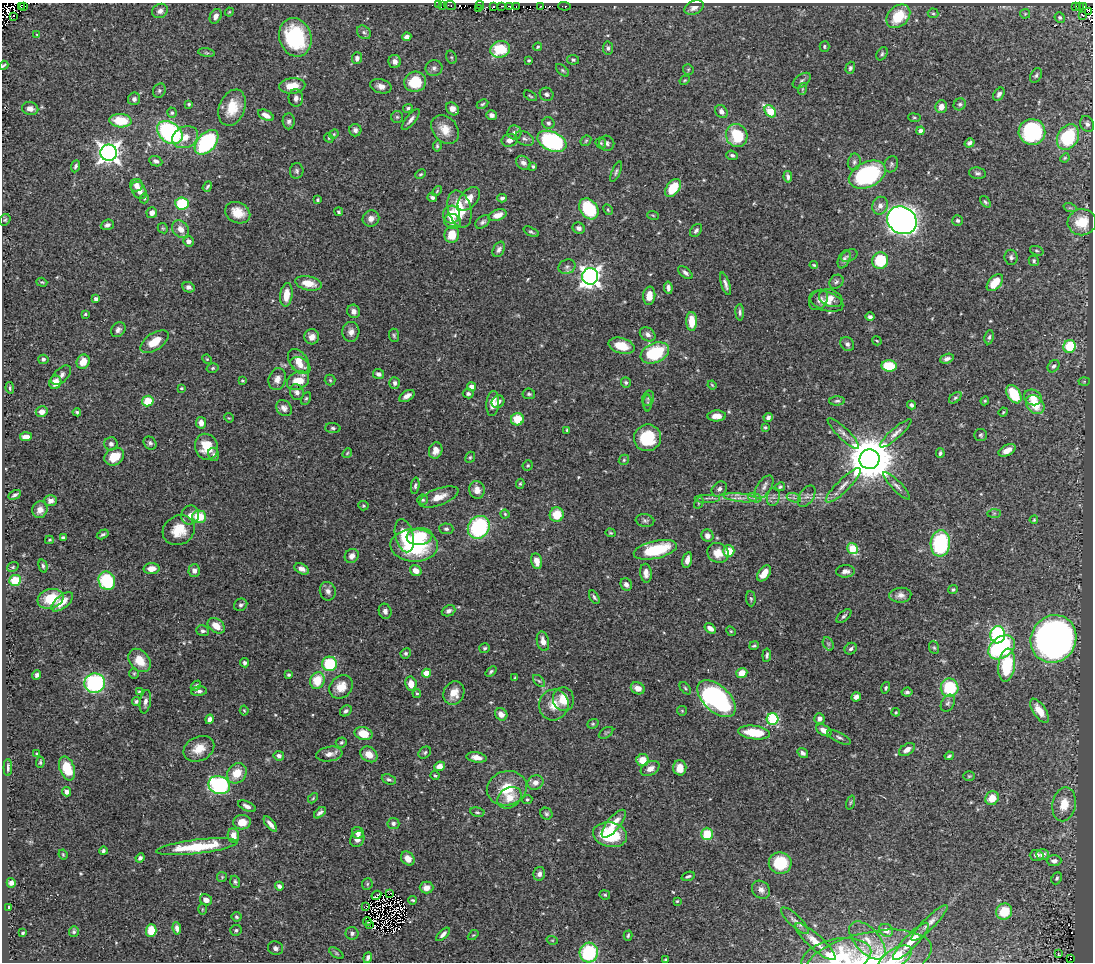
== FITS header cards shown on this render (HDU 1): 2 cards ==
NAXIS1  =                 1091
NAXIS2  =                  960

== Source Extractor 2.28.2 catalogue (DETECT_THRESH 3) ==
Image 1091 x 960 px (HDU 1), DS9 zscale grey, 1 PNG px = 1 image px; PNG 1095 x 964 px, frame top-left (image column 1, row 960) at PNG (2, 3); each listed source drawn as its Kron ellipse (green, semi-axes under 4 px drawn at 4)
Background 0.415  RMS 0.016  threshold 0.0485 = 3 sigma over >= 5 px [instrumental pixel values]
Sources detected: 551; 11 with non-positive FLUX_AUTO (blend fragments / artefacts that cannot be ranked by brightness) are neither listed nor drawn; of the other 540, the 500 brightest by FLUX_AUTO listed and drawn (40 fainter detections omitted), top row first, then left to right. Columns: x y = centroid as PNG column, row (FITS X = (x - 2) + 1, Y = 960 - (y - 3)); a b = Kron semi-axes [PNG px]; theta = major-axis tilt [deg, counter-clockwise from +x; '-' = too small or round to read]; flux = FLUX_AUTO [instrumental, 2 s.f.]
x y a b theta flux
438 5 3 2 - 2.3
443 5 3 2 - 3.2
450 5 6 3 -10 3.2
480 5 4 3 - 6.5
21 6 3 2 - 20
24 6 3 2 - 20
493 6 3 2 - 4.5
502 6 2 2 - 1.8
510 6 4 3 - 23
541 6 3 2 - 5.2
564 6 6 3 -4 6.7
1083 6 3 2 - 8.1
517 7 4 2 - 4.4
694 7 10 6 25 6.5
1075 7 3 3 - 10
1080 7 4 2 - 3.3
478 9 3 2 - 2.8
160 11 8 7 - 4.6
229 12 4 4 - 1.2
1088 12 2 2 - 21
933 13 5 5 - 1.6
1025 14 5 5 - 1.3
1083 15 3 3 - 9.1
14 16 2 2 - 8.6
216 16 8 5 63 5
898 16 13 10 45 35
1060 18 5 5 - 1.7
364 32 7 6 - 2.8
37 35 4 4 - 1.2
295 37 19 16 -72 95
407 37 5 4 - 4.1
824 46 5 5 - 1.6
538 47 4 3 - 1.5
608 48 6 5 - 2.5
500 49 10 8 20 49
206 53 8 4 -9 1.9
882 54 7 5 58 2
451 57 7 5 -72 1.5
357 58 6 5 - 4.1
529 60 4 3 - 1.3
573 60 6 5 - 2.1
395 61 6 6 - 4.8
4 65 5 2 - 1.5
434 68 8 8 - 3.6
850 68 6 4 72 2.3
562 70 8 4 -43 1.9
688 70 5 5 - 1.4
1036 75 8 5 62 2.5
685 80 5 3 - 1.1
802 81 10 6 37 2.9
415 82 11 10 - 35
292 86 13 7 5 17
381 86 11 7 -15 6.5
802 89 6 4 72 1.4
159 91 7 6 - 2.3
547 94 7 6 - 3
999 94 7 5 55 3.9
530 96 7 3 -33 1.4
296 98 8 7 - 4.8
134 99 6 6 - 3.9
189 104 3 3 - 1.3
482 104 6 4 27 1.7
960 104 6 5 - 2.4
941 107 6 5 - 7.3
232 108 19 12 68 26
408 108 5 4 - 2.2
30 109 8 6 -13 6.7
452 109 7 5 -47 6.2
770 111 7 5 -48 57
721 112 7 5 -54 5.3
172 113 5 5 - 1.8
266 115 8 5 -27 7.1
492 115 5 4 - 4.1
397 117 6 6 - 2.1
914 118 6 3 -8 1.2
411 120 13 4 51 4.6
120 121 11 6 -4 36
289 121 8 6 -89 3.4
548 123 6 5 - 2.6
1087 124 8 6 -66 4.1
445 129 16 12 -51 16
355 130 6 6 - 3.7
920 131 4 4 - 6.5
170 132 14 10 -37 160
514 132 7 7 - 4.8
1032 132 13 13 - 120
334 134 5 4 - 1.3
737 136 12 10 -69 44
185 137 13 10 25 14
1068 137 13 10 59 76
329 138 5 4 - 1.3
524 138 10 6 -25 3.8
509 140 8 6 13 6.7
552 141 15 9 -24 130
586 141 6 4 45 1.5
207 142 14 9 48 120
601 143 6 4 -46 1.8
607 143 7 7 - 3.3
970 143 5 4 - 3.1
437 146 6 4 82 1.8
109 153 8 8 - 710
732 155 6 4 -21 2.9
1065 158 5 4 - 1.3
156 161 7 5 -25 3.6
854 162 8 6 79 3.2
523 163 8 6 -37 4.4
891 164 8 6 68 2.7
76 166 6 4 68 2.2
533 166 4 3 - 1.6
297 171 8 6 82 2.8
616 172 11 4 68 2.5
977 173 8 5 -10 2.8
420 174 6 4 26 1.5
867 175 19 12 25 140
788 177 6 3 -81 2.9
136 185 6 6 - 6.1
207 187 5 3 - 1.7
673 188 10 6 54 32
139 190 9 6 -56 8.6
437 191 6 3 46 1.2
432 197 5 4 - 3
144 198 5 4 - 1.4
502 198 4 4 - 2.6
469 199 14 8 49 11
317 200 4 3 - 1.6
985 202 6 4 -51 1.9
182 204 7 6 - 51
880 206 9 7 69 6.8
1070 208 7 4 -18 1.7
460 209 19 11 -74 32
589 209 11 8 -52 57
608 210 6 4 -63 1.4
339 212 4 3 - 1.7
152 213 5 5 - 6.3
238 213 13 10 -25 18
451 214 9 8 - 20
498 215 9 5 19 9.7
653 215 6 3 -20 1.1
371 219 8 8 - 5.4
5 220 6 5 - 1.6
902 220 15 13 -33 820
958 220 5 5 - 2.6
452 221 8 7 - 9.9
483 222 8 5 39 2.9
1082 222 14 13 - 28
107 225 7 5 19 3.2
163 228 5 4 - 1.5
579 228 6 5 - 4
180 229 9 7 -50 8.8
696 230 7 5 51 2.8
531 232 8 4 -26 2.1
452 235 8 7 - 22
188 241 5 5 - 6.9
499 249 8 5 61 3.5
1037 251 7 4 -18 1.8
849 256 9 5 25 2.4
1011 257 7 6 - 3.4
844 259 9 5 66 3.8
880 261 8 8 - 49
1034 261 5 5 - 2.1
814 265 4 3 - 1.2
567 267 8 7 - 3.8
685 273 8 4 -40 3.7
590 276 8 8 - 590
42 282 6 4 -19 1.3
836 282 7 6 - 2.9
308 283 13 7 -12 15
995 283 10 6 48 19
725 284 12 4 -71 4.2
188 287 6 5 - 3.6
668 288 6 4 -81 3.9
286 295 12 6 84 16
649 296 9 6 85 11
831 298 12 8 -21 8
96 299 4 4 - 5.1
819 300 11 8 51 4.4
826 301 17 9 -18 10
354 311 7 6 - 4.6
740 312 8 4 -87 2.6
85 314 4 3 - 1.3
870 317 5 4 - 2.6
692 321 9 5 -89 21
118 330 8 6 47 3.9
351 332 10 8 86 6.1
648 334 8 6 -36 4.8
394 335 6 5 - 1.9
312 337 7 7 - 7
989 337 7 4 80 2.4
877 341 5 2 - 1.2
155 342 16 8 34 20
847 344 7 6 - 3.4
621 346 13 7 -15 20
1070 346 6 6 - 43
655 353 15 9 23 72
43 359 5 4 - 2.3
207 359 5 4 - 1.1
947 359 7 4 19 4
298 361 13 8 -54 14
83 362 7 6 - 15
300 365 11 7 -32 7.2
889 366 7 6 - 37
1053 366 7 5 53 3.1
213 368 6 4 16 1.8
378 374 6 5 - 3.7
61 375 12 6 43 4.9
277 379 11 8 71 7.4
330 380 5 5 - 1.7
242 381 4 3 - 1.1
298 381 12 8 30 20
1084 381 5 3 - 1.1
55 382 7 6 - 14
626 382 5 5 - 1.9
395 383 6 5 - 3.5
712 385 4 3 - 1.2
472 387 4 4 - 13
10 388 6 4 -83 1.8
181 388 3 3 - 1.4
297 392 8 6 -67 4.5
468 394 5 4 - 2.9
529 394 6 5 - 2.2
1014 394 10 6 -58 40
407 396 8 5 32 6.3
1033 397 9 7 -23 12
306 398 7 4 62 1.7
648 398 8 6 69 2.6
955 398 7 4 40 1.9
148 401 5 5 - 27
837 401 8 4 1 2.1
985 401 4 4 - 1.4
498 402 7 6 - 5.3
493 403 12 6 85 9.4
647 403 8 4 89 1.9
912 405 4 3 - 3.1
1035 405 10 8 -49 26
284 408 9 7 -51 5.3
42 412 6 5 - 8.9
77 412 4 3 - 1.9
1003 412 5 4 - 1.1
717 416 9 5 2 9.9
768 417 5 4 - 3.5
229 418 5 4 - 1.1
517 419 6 6 - 23
201 423 6 5 - 6.8
765 427 3 3 - 1.4
333 428 8 5 -4 2.7
567 430 3 3 - 1.4
843 433 21 5 -45 5.9
896 433 20 5 42 6.1
981 435 6 6 - 2.1
26 437 6 4 4 9
648 438 14 13 - 48
150 443 7 6 - 2.8
111 444 6 6 - 4.3
206 447 13 11 -75 22
436 450 8 6 72 7.5
1007 450 9 5 27 9.4
347 453 5 4 - 1.3
940 453 5 3 - 2.1
214 454 7 5 -74 2.5
114 457 10 8 31 24
470 457 6 4 67 1.6
870 459 10 9 - 4900
624 460 5 4 - 1.6
528 466 5 5 - 1.8
520 484 5 4 - 1.5
843 485 24 6 45 10
415 486 8 4 82 2.4
897 486 18 5 -46 4.8
764 487 13 7 55 5.7
780 487 5 4 - 1.9
719 489 8 6 43 4
477 490 9 7 -75 7.5
15 495 7 3 28 2.7
807 496 12 7 58 5
439 497 21 8 20 14
773 497 9 6 78 4
707 498 13 2 0 2.6
740 498 16 3 -6 6.6
755 498 7 4 -17 3
794 498 7 4 -19 2.9
423 500 5 5 - 1.9
50 501 6 5 - 4.9
699 503 6 4 61 1.4
363 506 5 4 - 1.6
40 510 8 7 - 8.3
994 513 7 4 1 2.1
505 514 4 4 - 1.2
190 515 9 9 - 8.2
557 515 7 7 - 22
199 517 7 6 - 33
645 520 9 6 -9 2.9
1034 520 4 3 - 1.1
479 527 12 10 54 110
446 529 7 5 -5 2.6
179 530 16 14 31 24
610 533 5 4 - 1.2
103 534 6 3 30 2.3
404 536 17 9 -76 27
707 536 6 6 - 5.7
419 537 13 8 6 41
63 538 4 4 - 2.9
49 540 4 3 - 1.2
940 543 13 9 84 110
414 545 24 16 -1 97
852 549 5 5 - 57
655 550 22 9 13 60
729 551 6 5 - 21
718 553 11 9 -27 15
352 556 7 6 - 5.7
687 560 8 4 78 6.3
537 561 8 5 -78 9.4
43 566 7 4 -75 2.3
13 567 6 4 22 1.5
151 569 8 5 2 9.6
302 569 8 5 -29 4.9
194 570 6 6 - 5.3
416 571 6 5 - 9.6
845 571 9 6 4 5.4
646 573 9 5 -85 5.5
764 573 9 5 53 12
15 580 6 5 - 28
107 581 9 8 - 70
626 584 6 5 - 4.4
953 589 5 4 - 1.9
328 591 9 8 - 4.8
900 595 11 7 6 5.7
594 597 7 4 -60 2.3
51 599 13 9 18 34
751 599 7 5 -86 1.8
62 602 13 6 39 14
241 605 7 6 - 2.8
385 611 7 6 - 4.2
449 611 7 5 22 3.9
844 616 9 4 41 2.5
216 626 9 6 -38 12
710 628 6 4 -34 6.5
203 631 6 5 - 2.4
731 631 5 4 - 1.2
998 635 8 7 - 120
1053 639 24 22 60 770
543 641 10 6 -77 7.9
828 644 7 5 -59 2.1
754 646 5 3 - 1.6
1002 647 14 10 38 140
485 648 5 5 - 1.9
934 648 6 5 - 1.6
851 649 6 5 - 2.7
406 653 5 5 - 1.9
767 655 7 4 84 2.2
139 660 13 9 -50 20
245 663 4 4 - 2.9
329 664 7 7 - 65
1007 665 16 8 83 59
491 671 6 4 39 1.9
134 673 5 5 - 1.4
427 673 4 4 - 20
742 673 5 5 - 15
37 675 5 4 - 3.1
289 675 4 3 - 1.6
515 678 4 3 - 1.1
317 680 8 7 - 26
539 681 7 4 -44 2.3
95 683 10 10 - 130
411 684 7 5 -81 11
196 686 6 4 48 2.2
341 687 13 10 47 15
638 688 7 5 -24 10
685 688 7 4 -49 1.7
886 688 6 4 75 1.8
950 688 9 9 - 55
199 691 8 5 4 3.3
139 692 4 3 - 1.1
907 692 5 4 - 2.5
417 693 4 4 - 1.6
454 693 12 10 64 13
856 697 5 4 - 5.3
563 699 12 10 -78 19
717 699 23 13 -43 210
136 701 4 4 - 2.2
145 702 12 5 80 4.9
948 703 9 6 60 3
554 705 15 15 - 17
244 710 5 4 - 1.3
346 711 6 5 - 2.8
682 711 5 4 - 1.2
1039 711 14 6 -56 17
896 712 4 4 - 1.1
501 714 6 5 - 6.5
819 718 5 5 - 4.9
209 719 5 4 - 4
773 719 6 5 - 110
593 724 6 4 21 1.6
824 730 8 5 -28 7.4
754 732 16 6 -7 40
606 733 8 5 33 1.7
364 734 9 6 -14 23
839 737 13 5 -25 3.2
341 742 6 5 - 1.8
199 749 16 12 26 17
907 750 9 5 33 6.5
425 752 7 5 40 1.9
803 753 5 4 - 3.7
37 754 3 3 - 1.5
329 754 13 7 8 6.9
369 754 9 7 -35 11
279 756 5 4 - 3.7
949 756 4 3 - 1.9
476 757 10 5 -9 7.4
642 760 6 6 - 16
40 762 5 3 - 1.5
439 766 5 4 - 8.4
8 768 8 3 90 2.7
67 768 12 7 -69 32
680 768 7 6 - 14
650 769 10 7 29 7.4
237 773 11 9 49 20
435 776 5 3 - 1.3
969 776 6 4 2 1.4
389 779 7 5 -21 2.4
535 782 8 7 - 5.6
219 785 11 9 -21 170
507 788 20 17 17 32
66 792 5 4 - 4.7
313 798 6 3 46 1.2
509 798 13 10 31 15
992 798 7 6 - 16
527 799 5 4 - 1.5
850 802 7 3 71 1.4
1064 804 17 11 79 19
247 806 9 5 -25 4.7
477 812 7 4 -9 2.1
320 813 7 4 41 3.4
546 814 6 5 - 2.1
242 822 9 7 4 14
393 823 6 5 - 3.2
270 824 9 4 -51 5.2
614 824 17 6 51 15
358 833 6 5 - 6
707 834 6 6 - 31
233 835 7 5 -79 8.6
610 835 17 12 -11 56
357 839 8 6 61 6.3
197 847 41 7 7 58
103 851 4 4 - 2.3
63 854 5 3 - 1.3
1043 854 6 5 - 5.2
1037 855 7 5 -2 4.2
140 858 5 4 - 3.2
408 859 8 6 -50 9.1
1054 861 7 5 2 4.6
780 863 11 10 - 44
539 874 7 6 - 3.9
688 876 7 3 19 2
222 877 5 5 - 1.3
1057 878 6 5 - 2
235 882 6 4 -71 2.1
11 883 5 4 - 4.9
367 884 6 5 - 1.6
279 886 4 4 - 3.7
426 888 7 6 - 8.1
761 890 10 8 -42 6
390 893 3 2 - 1.6
376 895 5 2 - 2.7
605 895 5 4 - 1.6
206 900 6 5 - 7
413 900 4 3 - 1.4
677 901 4 3 - 1.1
366 906 4 2 - 1.4
9 907 3 3 - 1.3
202 909 5 3 - 1.1
1004 911 8 7 - 28
236 917 5 4 - 1.9
367 921 4 2 - 2.8
795 921 18 6 -44 5.6
929 923 24 5 45 8.5
370 925 2 2 - 1.3
177 928 6 4 -83 4.7
236 930 6 5 - 2.2
886 930 7 6 - 7.7
151 931 6 5 - 23
74 932 5 5 - 2
23 933 3 2 - 1.4
352 933 6 6 - 3.3
443 934 9 4 43 4.2
473 935 6 4 42 1.3
628 936 5 3 - 1.6
552 940 5 3 - 1.1
867 940 23 12 -48 17
911 941 25 6 46 17
815 942 26 7 -42 15
275 948 8 6 -21 3.8
336 953 8 4 -36 2
589 953 10 9 - 85
1058 954 3 2 - 1.3
836 957 35 18 11 67
368 958 6 4 70 3.6
895 958 19 9 31 40
666 959 3 3 - 1.6
869 959 64 27 12 68
1070 959 3 2 - 2.3
At the frame edge (FLAGS 8, measured only in part): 4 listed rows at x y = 4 65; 836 957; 895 958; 869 959
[40 fainter detections neither listed nor drawn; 11 non-positive-flux detections neither listed nor drawn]